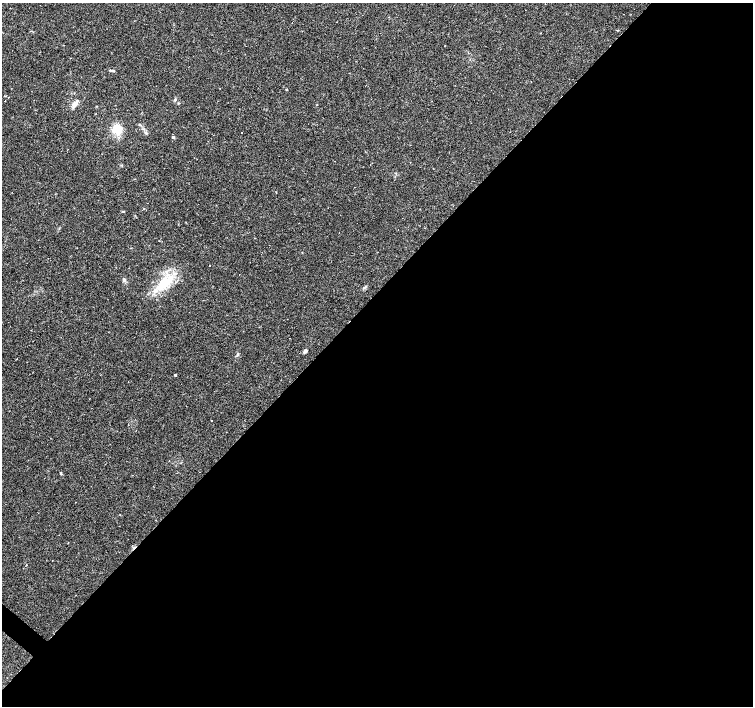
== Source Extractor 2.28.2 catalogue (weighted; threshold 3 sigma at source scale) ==
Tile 12 of 4 x 4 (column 4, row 3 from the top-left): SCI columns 4508-6009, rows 1570-2977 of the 6010 x 6019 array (HDU 1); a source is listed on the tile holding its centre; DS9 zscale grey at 2 x 2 block average (1 PNG px = mean of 2 x 2 image px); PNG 755 x 708 px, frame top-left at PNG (2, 3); no overlay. Shown black and unused: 58% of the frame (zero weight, under 2 of 3 exposures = <1% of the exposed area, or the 3 px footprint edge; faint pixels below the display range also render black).
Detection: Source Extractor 2.28.2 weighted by HDU 2 'WHT'; one run over the whole footprint, this tile lists its part. Background 0.0808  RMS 0.0051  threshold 0.0229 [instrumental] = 3 sigma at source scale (4.5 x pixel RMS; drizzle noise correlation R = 1.50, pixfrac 1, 0.0396/0.0396 arcsec/px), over >= 5 px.
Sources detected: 24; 6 cosmic-ray / hot-pixel residue — not listed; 1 inside a brighter listed object's ellipse — not listed separately; the other 17 listed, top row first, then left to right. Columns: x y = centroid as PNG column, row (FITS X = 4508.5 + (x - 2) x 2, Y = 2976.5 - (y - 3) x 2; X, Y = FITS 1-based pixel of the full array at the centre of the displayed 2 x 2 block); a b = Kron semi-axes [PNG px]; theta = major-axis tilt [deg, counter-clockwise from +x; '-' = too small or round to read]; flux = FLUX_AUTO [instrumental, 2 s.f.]
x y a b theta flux
112 71 5 3 - 1.8
286 89 2 2 - 0.87
175 99 3 3 - 1.2
5 101 2 2 - 0.48
75 104 7 5 0 4.5
471 123 2 2 - 1.4
117 129 3 3 - 130
173 137 4 3 - 1.4
144 209 2 2 - 1.1
123 211 3 2 - 0.78
209 266 2 2 - 0.79
124 280 5 3 - 1.9
165 283 24 11 48 35
305 351 6 3 45 2.9
237 355 4 2 - 1.1
175 375 2 2 - 1.8
61 473 4 2 - 1.1
Diffuse or blended objects may show on this block-average render without a row.